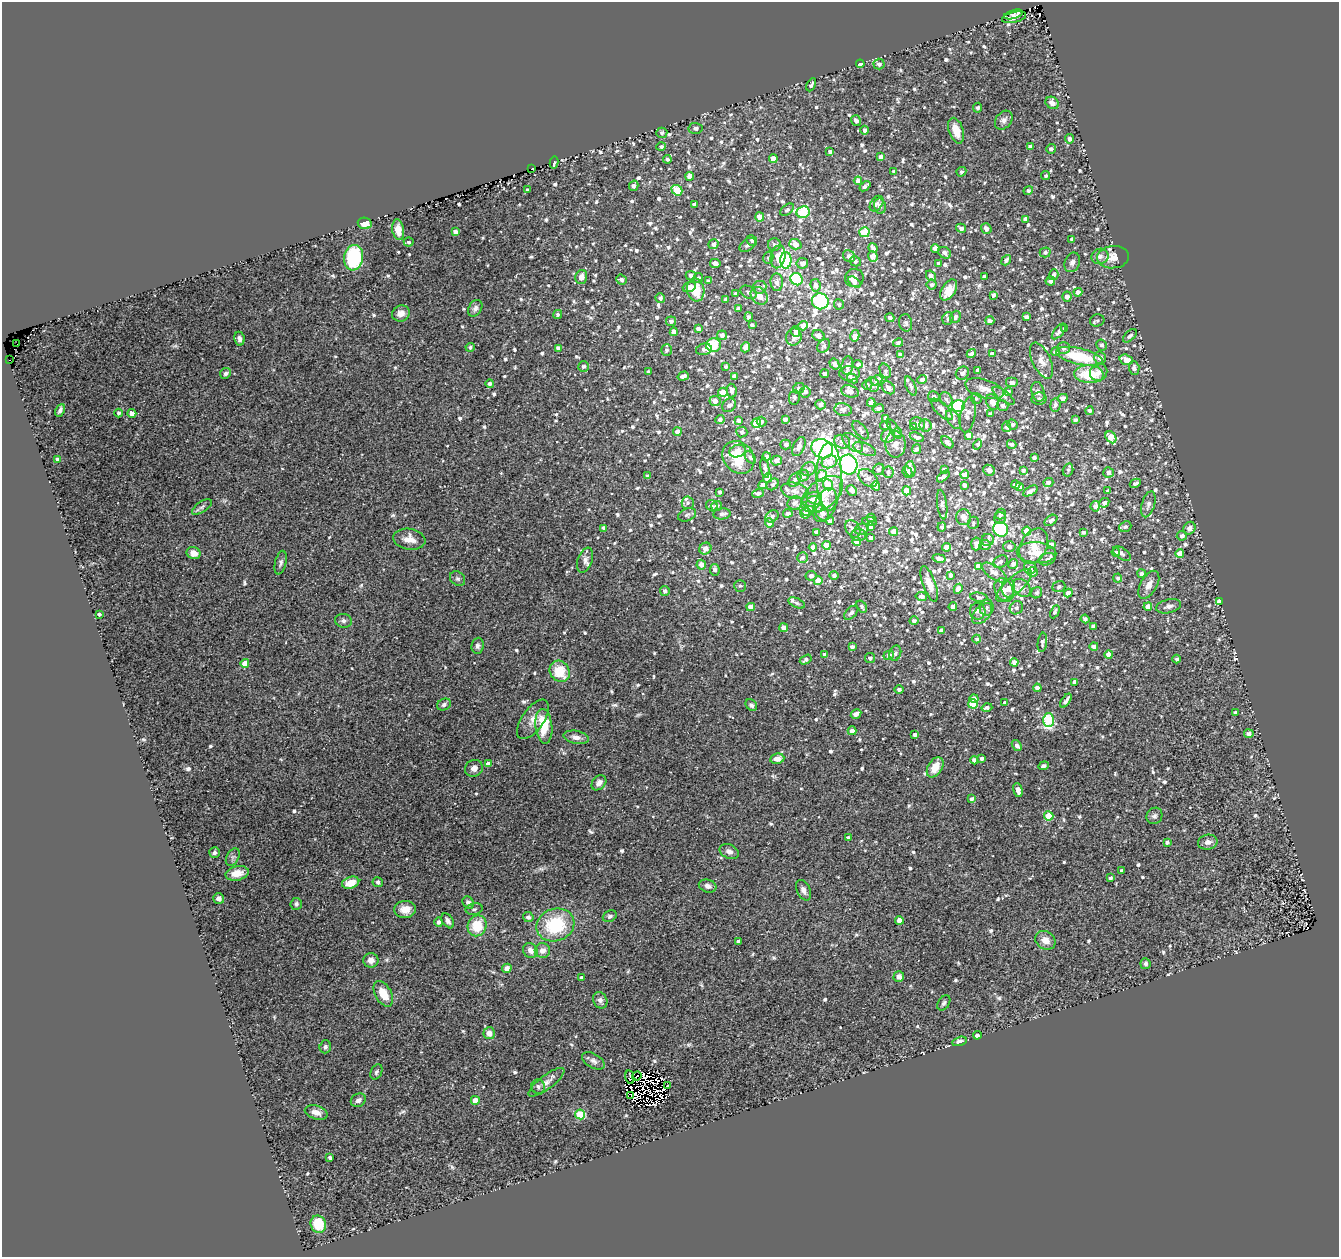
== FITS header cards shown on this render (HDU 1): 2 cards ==
NAXIS1  =                 1337
NAXIS2  =                 1255

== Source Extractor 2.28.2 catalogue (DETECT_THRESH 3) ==
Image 1337 x 1255 px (HDU 1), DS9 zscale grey, 1 PNG px = 1 image px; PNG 1341 x 1259 px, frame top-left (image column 1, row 1255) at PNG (2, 2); each listed source drawn as its Kron ellipse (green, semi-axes under 4 px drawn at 4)
Background 0.128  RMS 0.024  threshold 0.0732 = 3 sigma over >= 5 px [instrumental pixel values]
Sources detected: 1143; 12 with non-positive FLUX_AUTO (blend fragments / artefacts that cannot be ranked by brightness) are neither listed nor drawn; of the other 1131, the 500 brightest by FLUX_AUTO listed and drawn (631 fainter detections omitted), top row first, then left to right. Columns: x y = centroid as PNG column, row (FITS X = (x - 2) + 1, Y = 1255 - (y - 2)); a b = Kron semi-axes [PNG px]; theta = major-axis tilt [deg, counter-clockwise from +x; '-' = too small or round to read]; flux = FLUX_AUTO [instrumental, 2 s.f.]
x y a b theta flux
1014 14 10 3 15 4.5
1014 17 12 5 12 8.6
860 64 4 4 - 19
879 64 5 5 - 5.3
811 85 7 3 63 4.9
1052 103 7 5 -36 9.9
978 108 5 4 - 4.6
1004 120 10 8 51 7.3
856 121 5 4 - 6.2
695 128 7 5 -4 4.4
865 130 4 4 - 4.8
956 131 13 7 -72 24
662 133 5 5 - 5
1069 139 5 4 - 7.3
1030 146 4 3 - 4.1
661 147 5 4 - 3.7
1051 149 5 4 - 5.4
830 151 3 3 - 4.1
881 157 4 4 - 6.8
773 158 4 4 - 15
667 159 4 4 - 3.7
554 163 6 3 79 8
532 169 3 2 - 4.9
894 171 3 3 - 3.8
961 172 5 4 - 3.9
690 176 4 4 - 20
1046 176 4 4 - 4
858 181 4 4 - 17
634 186 5 4 - 6.6
865 186 6 3 40 6.4
528 190 3 3 - 3.7
677 190 6 5 - 77
1028 191 5 4 - 4
694 204 4 3 - 5.6
877 204 8 5 54 5.2
880 206 7 6 - 6
787 210 8 5 38 3.7
803 212 7 6 - 120
760 217 4 4 - 23
1025 219 4 4 - 8.5
365 223 7 5 -9 16
961 228 5 4 - 6.7
986 228 5 5 - 7.2
398 230 10 6 -80 21
455 232 4 4 - 11
864 232 5 5 - 85
1072 239 4 4 - 5
752 240 6 5 - 3.9
409 242 5 4 - 4.3
713 244 5 4 - 8.8
795 244 6 5 - 19
748 245 9 6 34 6.1
774 245 6 6 - 5.4
873 248 5 4 - 5.4
935 248 4 4 - 11
1045 252 5 5 - 4.5
945 253 7 5 -32 5.2
849 256 6 5 - 7.8
873 256 5 5 - 12
1100 256 8 7 - 7.9
778 257 11 7 78 34
1113 257 16 11 5 19
354 258 13 9 81 110
768 258 6 5 - 3.6
786 260 8 5 90 140
1006 260 5 4 - 4.5
855 261 5 5 - 4.6
1072 262 10 7 67 7.5
715 263 5 4 - 8.8
802 263 5 5 - 10
939 264 4 4 - 8.3
1054 275 5 4 - 4.5
691 276 5 5 - 6.3
931 276 6 4 -59 9.1
984 276 4 3 - 4.1
581 277 7 6 - 10
698 278 5 4 - 4.4
854 278 9 9 - 8.1
796 279 6 6 - 160
621 280 5 5 - 5
709 281 4 3 - 4.2
1050 281 5 4 - 5.9
777 282 9 6 -85 6.9
854 282 7 4 -37 7
815 285 6 5 - 7.7
932 285 5 5 - 4.7
689 287 7 5 22 8.9
760 287 7 6 - 6.3
696 290 11 8 -80 39
949 290 12 7 57 19
749 292 9 6 -30 5
1078 292 4 4 - 9.4
735 293 4 3 - 3.6
993 295 4 3 - 5.8
759 296 9 7 -50 14
1067 296 5 4 - 8.9
660 298 5 5 - 4.8
725 299 4 3 - 3.7
820 301 8 8 - 260
839 304 5 5 - 3.7
475 308 9 6 58 5.7
738 308 4 3 - 5.7
401 313 9 8 - 12
557 314 5 4 - 3.7
748 317 4 4 - 4.6
955 317 6 5 - 5.6
1026 317 4 4 - 6.6
890 318 4 4 - 4.4
948 319 6 5 - 3.9
1097 320 7 6 - 4.2
671 321 5 5 - 6.2
990 321 4 4 - 5.6
906 323 9 6 -81 5.4
752 325 4 3 - 4.3
803 326 5 4 - 17
698 329 4 3 - 6.8
1065 329 3 3 - 3.8
795 331 5 4 - 5.7
1059 331 9 4 49 7.4
674 332 4 4 - 14
722 335 5 4 - 7
819 336 6 5 - 9.3
855 336 6 4 76 13
1130 336 8 4 43 5.3
794 337 8 7 - 11
239 339 7 5 -81 5.8
898 343 5 3 - 4.2
17 344 2 2 - 3.7
713 345 7 7 - 78
1102 345 5 5 - 4.5
824 346 7 5 54 4.5
470 347 4 4 - 3.8
745 347 5 4 - 9.1
558 348 4 4 - 4.3
1063 348 6 6 - 5.2
704 349 8 5 12 4.9
667 350 6 5 - 5
1055 352 4 4 - 5.5
971 354 5 4 - 6.7
992 354 4 4 - 8
900 355 4 4 - 9.2
1079 356 24 8 -13 69
1100 358 6 6 - 8.3
9 360 3 2 - 5.4
1126 360 7 5 -18 19
1041 361 19 9 -65 13
835 364 6 4 -58 7.3
858 364 4 4 - 6.1
584 366 5 5 - 4.6
726 366 4 3 - 3.7
847 366 9 6 82 8.6
1134 368 6 5 - 5.8
978 370 4 3 - 5
885 371 7 5 -64 3.7
648 372 4 3 - 3.7
1099 372 9 8 - 12
225 373 6 5 - 4.1
849 373 10 7 1 10
962 373 7 6 - 7.7
825 374 4 3 - 8
1089 374 15 9 -4 58
683 376 6 3 18 6.1
734 376 4 4 - 6.6
852 379 6 4 -28 7.2
876 380 6 5 - 5.5
922 380 5 3 - 6.8
1012 382 6 5 - 6
490 384 4 4 - 5.1
867 385 5 5 - 3.9
873 385 7 6 - 4.9
911 386 10 5 -67 5.5
799 388 6 5 - 3.6
888 388 7 5 -46 8.9
984 389 20 9 -17 15
732 391 7 5 -81 6.7
850 391 9 6 -15 12
1008 391 4 3 - 3.9
723 392 5 4 - 19
805 392 5 5 - 4.7
1038 392 10 6 -73 6
1004 396 13 5 -36 6.6
794 397 7 5 80 4.1
934 397 6 5 - 6.5
1039 398 7 6 - 4.8
1063 398 5 4 - 7.7
946 399 7 6 - 4.5
976 399 5 5 - 3.8
715 401 5 5 - 11
992 402 8 6 -62 11
871 403 4 4 - 12
729 405 7 6 - 6.6
821 405 5 5 - 6.5
1003 405 6 5 - 6.8
1055 405 6 5 - 5
958 406 6 6 - 200
878 409 6 4 11 4.8
942 409 14 6 -45 10
60 410 6 4 64 4.9
843 410 9 6 -11 6.2
1090 411 4 4 - 4.7
119 413 4 4 - 3.6
132 413 4 4 - 10
990 414 4 3 - 4.6
968 415 18 7 79 11
886 418 4 4 - 8.5
954 419 10 6 -60 5.5
720 420 5 4 - 5.8
785 420 4 4 - 6.6
1075 420 4 3 - 5
739 421 4 4 - 5.4
762 422 5 4 - 4.3
756 423 5 5 - 58
918 424 7 6 - 7.7
1012 424 5 5 - 4.4
886 426 5 4 - 6.5
926 426 6 6 - 7.6
914 427 4 4 - 4.8
1006 427 5 4 - 4.7
894 429 11 4 -56 4.3
861 430 11 5 -51 5.3
677 432 4 4 - 14
742 432 5 5 - 4.5
898 432 4 4 - 4.1
969 435 4 4 - 14
888 436 7 6 - 7.6
917 437 7 4 -21 5
1111 437 6 5 - 34
842 442 8 6 -22 7.6
947 442 7 4 -44 8
853 443 12 7 -41 10
895 444 13 10 89 14
978 444 5 4 - 4.7
1012 444 5 4 - 4.4
786 445 5 5 - 5
799 446 10 5 65 9.1
822 449 11 9 -25 560
865 449 12 6 -23 6.9
917 449 5 4 - 5
737 451 8 6 18 9.2
738 457 17 14 -48 55
750 457 7 4 -49 4.4
766 457 4 3 - 4.2
1034 457 4 3 - 4.8
58 459 4 3 - 4.7
777 461 5 4 - 7.2
829 462 8 6 21 17
848 465 10 9 - 500
765 468 10 4 -81 5.5
808 469 7 6 - 5.5
879 469 6 5 - 5.3
910 469 8 5 -86 13
944 469 4 3 - 3.6
989 470 6 5 - 9.7
1023 470 4 4 - 3.9
1068 470 6 5 - 3.6
888 472 6 5 - 4.9
907 472 6 4 -63 7.8
1108 472 5 5 - 7.2
965 475 4 4 - 13
647 476 4 3 - 4.4
803 476 6 5 - 6.4
822 476 6 5 - 33
943 476 7 4 40 5.8
829 477 34 12 90 41
768 478 4 4 - 38
868 478 11 7 -40 9
795 480 8 5 52 4.9
1048 482 5 4 - 4.5
1135 483 6 3 27 4.7
773 484 7 5 39 4.4
763 485 4 4 - 11
828 485 6 5 - 30
964 485 4 3 - 4.9
1016 485 4 4 - 6.2
876 486 4 4 - 12
1019 487 4 4 - 5.7
852 490 6 4 -48 7
795 491 14 8 -10 12
907 491 5 4 - 23
1030 491 8 4 30 6.5
1108 491 4 3 - 4.4
720 492 4 3 - 3.7
758 493 6 4 18 4.9
822 494 24 14 37 46
812 500 10 7 21 9.2
688 503 6 6 - 3.9
795 503 7 6 - 6.7
1104 503 5 4 - 6
815 504 9 8 - 10
942 504 15 5 -82 4.9
1148 504 13 6 74 7.9
825 505 18 10 67 18
712 506 6 5 - 3.9
716 506 5 5 - 5.9
1095 506 5 4 - 9.4
202 507 11 5 33 5.2
807 508 8 7 - 14
788 513 5 4 - 6.5
805 513 5 5 - 8.7
822 513 8 6 -63 11
722 514 9 5 6 5.7
1001 514 5 5 - 4.1
687 515 9 6 21 4.5
772 516 7 5 35 5.6
964 517 8 7 - 7.7
871 518 4 4 - 4.5
1000 518 6 5 - 4
1051 520 7 4 37 5.7
830 521 4 3 - 4.2
870 521 7 4 -7 4.6
769 523 4 4 - 8.4
973 523 6 5 - 3.7
870 527 4 4 - 7.9
942 527 5 4 - 4.4
1125 527 6 5 - 3.9
604 528 4 3 - 5.2
1189 528 7 5 53 10
853 529 9 6 -55 8.3
862 529 7 5 17 4.9
1001 529 8 7 - 200
1027 531 4 4 - 24
816 532 4 3 - 5.5
893 532 4 4 - 19
1083 532 4 4 - 4
858 535 7 6 - 4.7
1182 536 5 5 - 6
870 538 4 3 - 5.6
409 539 16 10 -9 17
988 540 6 6 - 3.7
857 541 4 4 - 17
976 544 6 5 - 8.7
1051 544 4 3 - 5.5
826 545 4 4 - 28
985 545 5 5 - 9.5
1034 546 19 13 63 29
813 547 4 4 - 6.6
946 547 4 4 - 17
1009 547 6 5 - 6.1
705 549 6 5 - 11
1116 552 4 4 - 3.8
194 553 7 6 - 15
1037 553 20 10 -4 24
1180 553 4 4 - 19
1122 554 10 5 -36 4.7
803 557 5 5 - 4.7
939 558 7 3 -11 6.2
1047 559 8 6 20 4.5
585 560 13 7 71 8
1000 562 8 5 34 5.5
281 563 12 5 76 5.3
1013 564 5 4 - 7.1
701 565 5 4 - 12
978 566 4 4 - 14
1030 568 6 6 - 8.9
715 570 5 5 - 5.8
994 572 14 6 -35 14
1033 572 5 5 - 4.8
1141 573 4 4 - 5.1
834 575 4 4 - 5.1
950 575 4 3 - 5.9
811 576 5 5 - 5.2
1118 578 4 4 - 4.3
458 579 8 6 -42 4.6
818 581 4 4 - 21
929 584 19 6 -70 15
1014 585 22 8 41 16
1149 585 15 8 60 13
740 586 6 6 - 3.9
1059 587 6 5 - 5.2
1008 588 9 7 84 8.9
1022 588 10 7 -48 11
958 589 5 4 - 14
1004 590 12 9 -62 15
665 591 5 4 - 4.6
1037 593 6 5 - 4
1068 593 4 4 - 8.8
921 596 6 4 -10 4.9
979 597 9 4 -8 3.7
1219 601 4 4 - 14
797 603 9 4 -24 4.1
862 606 6 4 -57 4
953 606 4 4 - 8
1169 606 12 6 14 8.8
751 607 4 4 - 16
1148 607 4 4 - 18
987 608 8 7 - 5.4
1016 608 7 6 - 5.5
978 611 8 8 - 6.1
1055 612 7 4 64 3.8
851 613 8 5 45 4.7
99 614 4 3 - 3.9
982 614 12 7 47 9.2
1085 619 4 4 - 4.9
343 621 8 7 - 5.9
914 621 4 4 - 4.2
1093 626 4 3 - 3.9
784 628 4 4 - 12
941 630 4 3 - 4
977 639 4 4 - 4
1042 642 10 4 82 5.3
478 646 8 6 84 5
1094 646 4 4 - 6.7
852 647 4 4 - 4.7
895 653 8 5 71 4
825 654 4 4 - 4.4
1109 654 4 4 - 17
889 655 5 4 - 6
870 658 5 5 - 5.9
1177 659 4 4 - 4.3
806 660 6 4 31 5.3
1014 662 4 4 - 9.8
245 663 4 4 - 18
560 671 11 9 -56 45
1075 682 4 4 - 15
1037 688 4 4 - 11
899 689 4 4 - 5.9
974 698 4 4 - 11
1066 701 8 3 54 6.1
1005 703 4 4 - 6
973 704 5 4 - 52
444 705 7 5 28 4.4
751 705 6 5 - 4.2
987 708 5 4 - 4.3
1235 713 4 3 - 5.9
856 714 5 4 - 9.2
533 719 23 11 55 19
1048 720 7 5 -90 130
544 726 17 8 -84 55
852 731 4 4 - 11
1249 734 5 4 - 6.9
915 735 4 3 - 5.4
576 737 13 6 -11 9.3
1017 745 6 4 -51 5.4
982 758 4 3 - 4.3
777 759 7 5 10 13
974 760 4 4 - 6.3
488 764 4 3 - 6.8
1044 766 5 4 - 4.4
935 767 11 7 58 24
474 768 9 8 - 9.5
599 783 8 6 46 9.3
1018 790 7 4 -76 12
972 799 4 3 - 5.4
1049 816 4 4 - 49
1154 816 8 7 - 4.8
848 838 3 3 - 4.8
1167 842 4 3 - 4.4
1208 842 10 7 12 8.4
214 852 5 5 - 4.3
729 852 10 7 -25 8.4
233 857 9 6 60 5.3
1122 871 4 3 - 6.3
237 873 12 7 11 24
1110 878 3 3 - 3.9
378 882 5 5 - 4.1
351 883 9 5 18 24
708 886 9 6 -17 7.3
803 890 11 6 -64 8.7
219 898 5 5 - 8.8
468 903 7 5 -58 5.8
296 904 6 5 - 3.7
405 909 11 8 2 17
474 909 8 5 10 3.9
610 916 7 5 27 4.4
528 917 5 5 - 4.5
899 920 4 4 - 16
448 921 8 5 -55 6.6
439 922 5 4 - 3.9
555 925 19 16 20 100
477 926 10 9 - 45
1045 940 11 8 -34 16
738 941 4 3 - 5.3
530 950 8 6 -54 10
542 951 8 7 - 10
371 960 7 7 - 11
1146 964 5 5 - 3.8
507 968 5 4 - 8.3
899 977 5 5 - 9.4
582 978 4 3 - 5
383 994 14 8 -60 28
600 1000 8 7 - 7.5
944 1003 8 5 55 4.2
489 1033 6 6 - 12
977 1035 4 3 - 6.2
960 1041 7 4 15 8.2
325 1047 6 5 - 4.5
593 1061 12 7 -30 7.6
376 1072 8 5 65 3.9
637 1076 5 2 - 3.6
630 1077 7 2 -79 7.4
546 1082 22 7 37 13
667 1086 2 2 - 4.2
538 1087 7 6 - 4.7
631 1095 3 2 - 4.9
358 1100 8 6 34 6.7
475 1100 4 4 - 20
316 1112 12 6 -17 12
580 1114 5 5 - 92
330 1157 4 3 - 4.7
318 1224 9 7 -67 42
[631 fainter detections neither listed nor drawn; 12 non-positive-flux detections neither listed nor drawn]